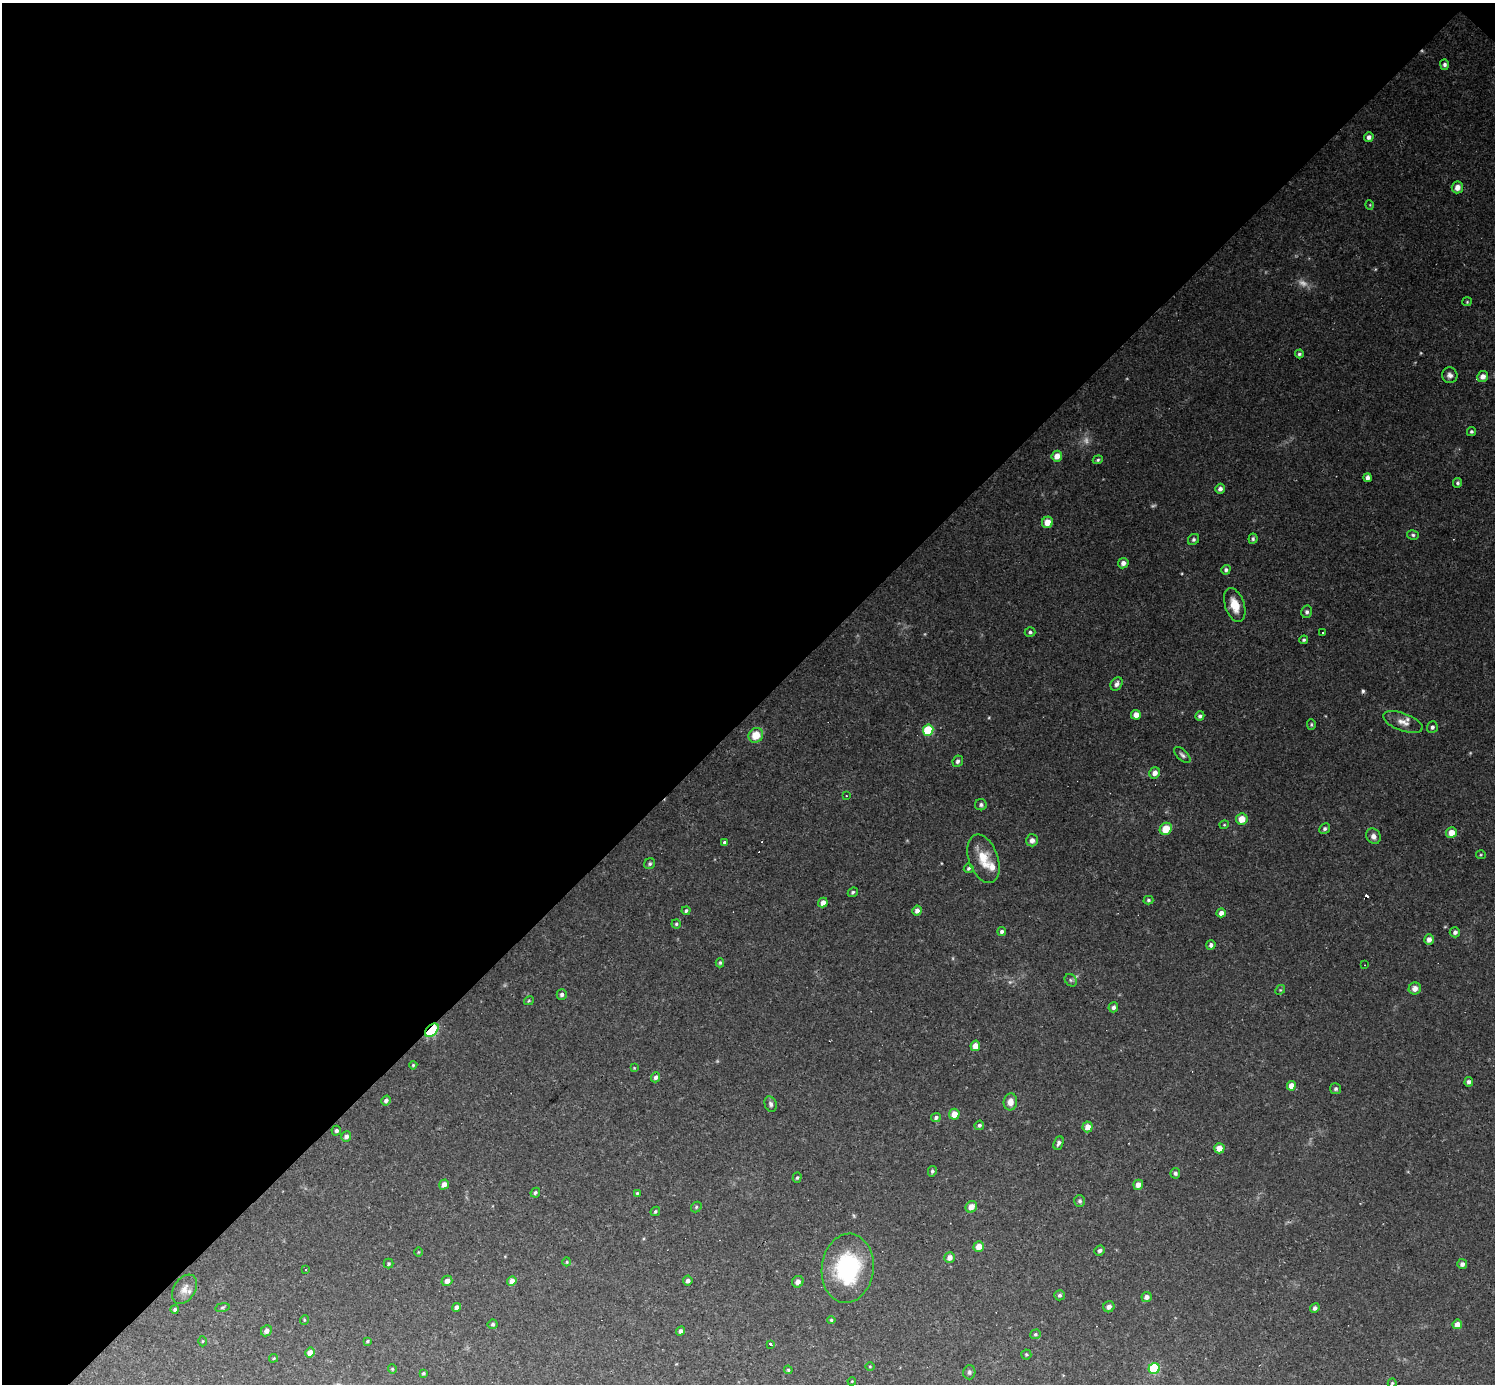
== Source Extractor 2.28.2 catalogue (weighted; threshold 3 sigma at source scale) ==
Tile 2 of 4 x 4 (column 2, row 1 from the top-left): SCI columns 1495-2987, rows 4442-5823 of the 5974 x 5974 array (HDU 1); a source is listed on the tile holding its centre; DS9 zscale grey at full resolution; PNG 1497 x 1386 px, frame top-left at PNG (2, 3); each listed source drawn as its Kron ellipse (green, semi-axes under 4 px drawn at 4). Shown black and unused: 51% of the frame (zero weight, under 3 of 4 exposures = <1% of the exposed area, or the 3 px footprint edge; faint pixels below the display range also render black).
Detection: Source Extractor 2.28.2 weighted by HDU 2 'WHT'; one run over the whole footprint, this tile lists its part. Background 0.0462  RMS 0.0027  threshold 0.012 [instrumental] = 3 sigma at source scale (4.5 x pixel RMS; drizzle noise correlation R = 1.50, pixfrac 1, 0.05/0.05 arcsec/px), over >= 5 px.
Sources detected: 155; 6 too faint to see at this stretch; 6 cosmic-ray / hot-pixel residue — neither listed nor drawn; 2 inside a brighter listed object's ellipse — not listed separately; the other 141 listed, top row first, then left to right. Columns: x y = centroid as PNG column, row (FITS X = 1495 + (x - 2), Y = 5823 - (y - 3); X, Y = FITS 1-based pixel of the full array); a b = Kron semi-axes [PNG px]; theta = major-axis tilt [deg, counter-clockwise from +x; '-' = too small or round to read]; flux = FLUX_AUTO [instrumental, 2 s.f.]
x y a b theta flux
1444 64 5 4 - 0.7
1369 137 5 4 - 1
1457 187 6 5 - 2
1370 205 5 3 - 0.22
1467 302 5 4 - 0.3
1299 354 4 4 - 0.55
1450 375 8 7 - 1.1
1483 376 5 5 - 1.6
1471 432 5 4 - 0.54
1057 456 5 5 - 2.4
1098 460 5 4 - 0.42
1367 478 4 4 - 1.1
1458 483 5 4 - 0.52
1220 489 5 4 - 1
1047 522 6 5 - 3.1
1413 535 6 5 - 0.51
1193 539 6 5 - 0.6
1253 539 5 4 - 0.52
1123 563 5 5 - 1.3
1226 570 5 4 - 0.74
1235 605 18 9 -70 4.1
1307 612 6 5 - 0.71
1030 632 5 4 - 0.59
1322 633 3 2 - 0.28
1304 640 4 4 - 0.46
1117 684 7 5 55 0.98
1136 715 5 4 - 2.5
1200 716 5 4 - 0.72
1403 722 21 8 -20 2.4
1311 725 5 4 - 0.39
1432 727 6 5 - 0.76
928 730 5 5 - 15
756 735 8 7 - 4.7
1182 755 10 5 -45 0.78
958 761 6 5 - 0.87
1155 773 6 5 - 1.8
846 796 3 3 - 0.24
981 805 6 5 - 0.61
1242 819 6 5 - 3.8
1224 825 4 4 - 0.29
1166 829 6 5 - 4.9
1325 829 5 5 - 0.6
1451 833 5 5 - 3
1373 836 8 7 - 1.3
1032 840 6 6 - 1.3
725 842 4 4 - 0.49
1481 855 5 4 - 0.3
983 859 25 14 -70 6
650 864 6 5 - 0.53
969 868 5 4 - 0.47
853 892 5 4 - 0.48
1148 900 5 4 - 0.47
823 903 5 4 - 2.1
686 911 4 4 - 0.52
917 911 5 4 - 1.3
1221 913 4 4 - 1.6
676 924 5 4 - 0.4
1002 932 4 4 - 0.76
1455 932 5 5 - 0.78
1429 939 5 4 - 1.5
1211 945 5 4 - 0.91
720 963 4 4 - 0.39
1365 965 2 2 - 0.16
1071 980 7 5 -46 0.62
1415 988 6 6 - 1.8
1280 990 5 4 - 0.38
562 995 5 5 - 0.75
529 1001 5 4 - 0.3
1113 1007 5 5 - 0.82
432 1030 8 5 46 15
975 1046 5 4 - 2.6
413 1065 4 4 - 0.36
634 1068 4 3 - 0.23
656 1077 5 4 - 0.86
1469 1082 4 4 - 0.8
1291 1086 5 4 - 2.8
1336 1089 5 5 - 0.63
386 1100 5 4 - 0.82
1010 1102 8 6 83 2.1
771 1104 8 6 -68 0.81
954 1114 5 5 - 2.7
936 1117 5 4 - 0.79
979 1125 5 4 - 0.57
1088 1127 5 5 - 2.1
336 1131 5 5 - 0.61
346 1136 5 4 - 0.99
1058 1143 7 4 67 0.77
1219 1148 5 5 - 2.9
932 1171 5 4 - 0.56
1175 1173 5 5 - 0.68
797 1178 5 4 - 0.42
444 1184 5 4 - 1.8
1138 1185 5 4 - 1.8
535 1193 5 4 - 0.52
637 1193 4 3 - 0.32
1080 1201 6 5 - 0.63
696 1207 6 4 49 0.4
971 1207 6 5 - 2.4
655 1211 5 4 - 0.44
979 1246 5 5 - 2.9
1100 1250 5 5 - 0.72
418 1252 5 3 - 0.22
950 1257 5 5 - 1.6
567 1262 4 4 - 0.29
389 1264 5 5 - 0.37
1462 1264 5 5 - 1
848 1268 35 26 83 27
305 1270 2 2 - 0.21
447 1281 5 5 - 1.4
512 1281 5 4 - 1.8
688 1281 5 4 - 0.97
798 1282 6 5 - 1.4
184 1289 16 10 57 2.3
1059 1295 5 5 - 0.57
1147 1297 5 5 - 1.3
222 1307 7 4 9 0.42
456 1307 4 4 - 1
1109 1307 6 5 - 1.3
1315 1308 5 4 - 0.85
175 1309 4 4 - 0.54
304 1320 5 3 - 0.25
831 1320 4 4 - 0.39
493 1324 5 5 - 0.56
1457 1324 5 4 - 2
266 1331 6 5 - 1.2
680 1331 5 4 - 0.85
1035 1334 5 4 - 0.42
202 1341 5 3 - 0.24
367 1341 3 3 - 0.33
771 1344 4 3 - 5.3
310 1353 5 4 - 2.1
1026 1354 5 5 - 0.36
273 1358 4 3 - 0.28
870 1366 4 3 - 0.22
1154 1368 5 5 - 24
392 1369 5 4 - 0.31
788 1370 4 3 - 0.3
969 1372 7 6 - 0.67
423 1373 4 3 - 0.37
852 1381 4 3 - 0.21
1392 1383 4 4 - 0.31
Overlapping masked pixels (flux is a lower limit): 1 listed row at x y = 432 1030